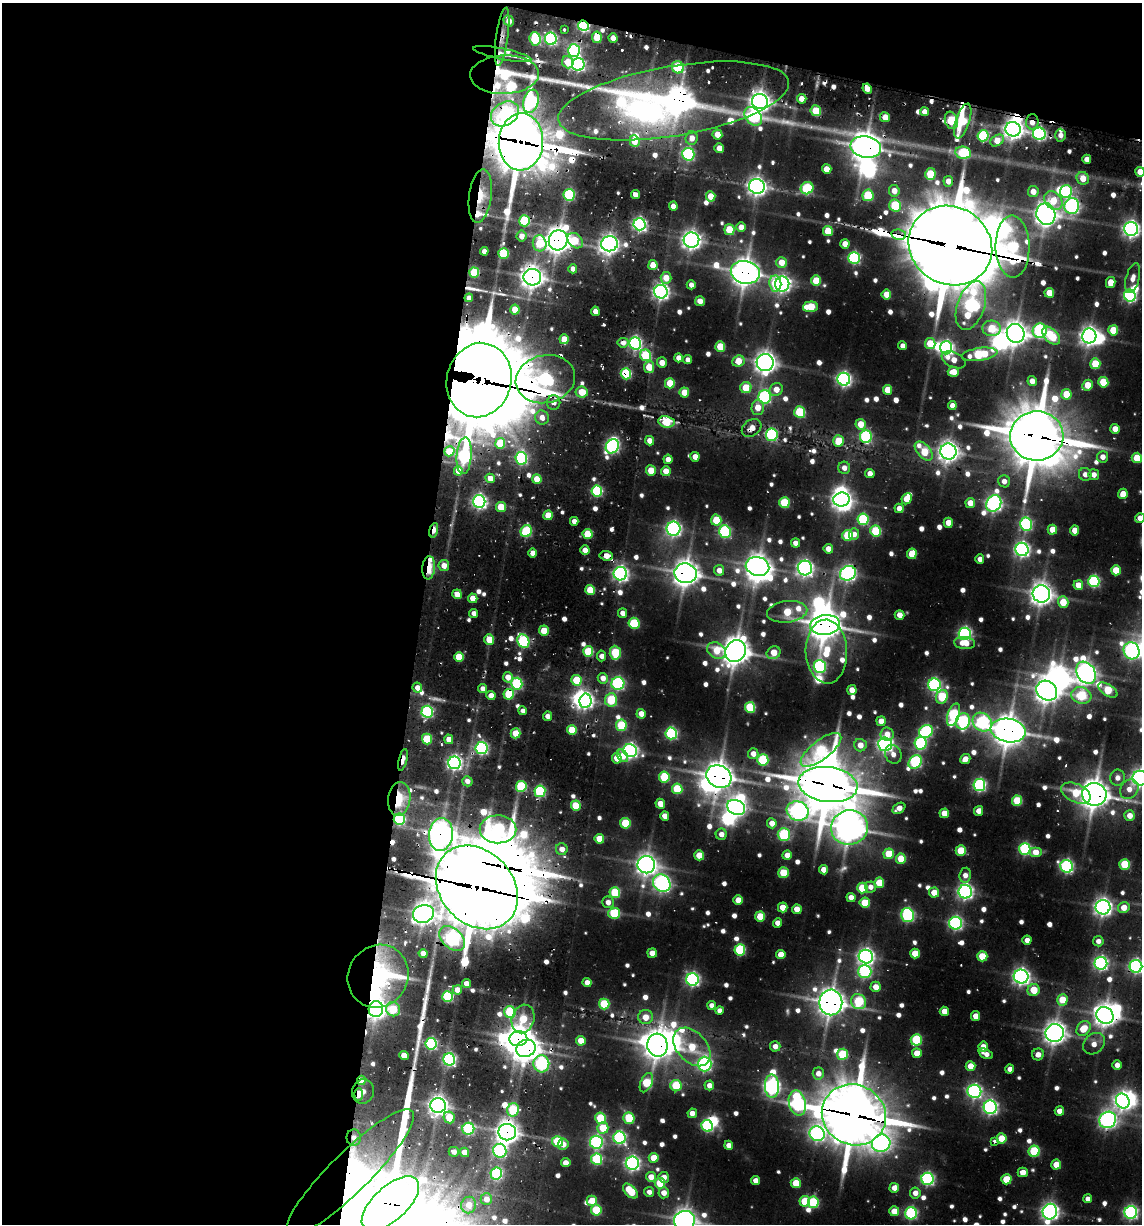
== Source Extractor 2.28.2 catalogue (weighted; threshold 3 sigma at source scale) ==
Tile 1 of 4 x 4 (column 1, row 1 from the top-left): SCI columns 240-1379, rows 3745-4966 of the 5108 x 4966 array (HDU 1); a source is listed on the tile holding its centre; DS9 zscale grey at full resolution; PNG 1144 x 1226 px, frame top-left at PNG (2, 3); each listed source drawn as its Kron ellipse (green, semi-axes under 4 px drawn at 4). Shown black and unused: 40% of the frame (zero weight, under 2 of 3 exposures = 7% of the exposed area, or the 3 px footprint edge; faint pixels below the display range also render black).
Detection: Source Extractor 2.28.2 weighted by HDU 2 'WHT'; one run over the whole footprint, this tile lists its part. Background 0.105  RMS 0.0099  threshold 0.0445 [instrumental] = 3 sigma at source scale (4.5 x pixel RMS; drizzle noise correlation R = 1.50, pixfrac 1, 0.05/0.05 arcsec/px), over >= 5 px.
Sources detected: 893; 14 too faint to see at this stretch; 34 inside a brighter object's white glare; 18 cosmic-ray / hot-pixel residue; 1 long thin detection or spike segment (spike, bleed or trail) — neither listed nor drawn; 20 inside a brighter listed object's ellipse — not listed separately; of the other 806, all 500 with FLUX_AUTO >= 9.77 (the completeness limit of this list) listed and drawn (306 fainter detections not listed), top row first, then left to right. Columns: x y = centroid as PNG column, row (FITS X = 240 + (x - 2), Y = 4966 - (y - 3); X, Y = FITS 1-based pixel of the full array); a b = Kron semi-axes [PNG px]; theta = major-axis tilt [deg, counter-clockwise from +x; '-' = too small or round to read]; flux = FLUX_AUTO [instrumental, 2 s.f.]
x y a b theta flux
509 21 6 5 - 17
583 26 5 5 - 300
564 29 3 3 - 20
502 37 29 6 82 15
597 37 6 5 - 55
613 38 4 4 - 14
535 39 7 5 -86 120
551 39 6 6 - 290
574 51 6 6 - 260
502 54 29 5 -11 18
568 62 6 5 - 31
578 64 6 6 - 350
678 67 6 6 - 120
504 75 34 19 2 170
867 89 5 4 - 18
802 99 4 4 - 23
531 101 12 7 73 220
674 101 117 35 10 2300
760 101 8 7 - 1200
816 111 5 5 - 53
924 112 4 4 - 13
505 114 15 11 33 170
753 116 11 7 -50 190
885 117 5 5 - 25
951 120 9 6 -73 110
963 121 18 7 72 69
1032 122 8 6 88 18
1013 129 8 7 - 1100
717 134 5 5 - 25
1039 134 6 6 - 340
1061 135 6 5 - 11
983 136 5 5 - 160
692 138 7 6 - 18
997 140 7 5 33 29
634 141 6 5 - 33
521 142 28 22 87 5400
866 147 15 10 -11 2100
719 148 5 4 - 20
963 153 8 6 -10 120
688 154 6 6 - 250
1087 159 4 4 - 16
827 169 5 5 - 25
1140 172 5 5 - 28
930 174 6 5 - 65
1083 178 6 6 - 25
948 181 5 5 - 15
757 187 8 7 - 890
807 188 6 6 - 130
894 191 6 5 - 18
1033 191 5 5 - 18
1066 191 6 6 - 170
569 195 6 5 - 160
635 195 4 4 - 13
868 195 6 5 - 100
480 196 27 11 83 37
711 196 5 4 - 33
1053 201 10 8 -46 35
673 206 4 4 - 13
895 206 6 5 - 110
1072 206 8 7 - 450
1046 214 11 9 -78 1300
524 221 5 5 - 110
640 224 6 6 - 450
741 227 5 4 - 19
1131 229 7 7 - 710
729 230 5 5 - 63
828 231 5 5 - 48
899 235 7 5 -10 270
521 236 5 5 - 13
558 240 10 9 - 1600
691 240 8 7 - 930
575 241 9 6 -43 38
540 243 8 7 - 66
609 244 8 7 - 820
845 244 5 4 - 18
950 246 43 38 -31 11000
1013 247 31 17 -89 300
484 251 4 4 - 13
504 253 5 5 - 71
854 258 6 5 - 250
781 262 5 5 - 26
653 265 5 4 - 31
573 269 4 4 - 10
745 272 15 11 -13 1800
474 273 5 5 - 86
532 277 9 8 - 1300
666 278 6 5 - 23
1133 278 15 6 75 13
816 281 5 5 - 53
1111 282 6 4 78 24
775 284 8 6 -83 50
782 284 7 7 - 630
691 285 4 4 - 11
661 292 7 6 - 650
1049 293 5 5 - 33
886 294 5 5 - 31
1130 296 6 5 - 320
469 298 4 4 - 9.9
700 301 5 5 - 15
971 306 25 13 71 430
810 307 7 5 4 66
515 310 5 4 - 39
595 311 4 4 - 15
992 328 9 8 - 53
1113 330 5 5 - 48
1040 331 7 7 - 240
1016 333 9 9 - 1400
1051 336 11 6 -45 76
1089 336 7 7 - 900
564 339 5 4 - 31
623 343 5 5 - 10
635 343 6 6 - 390
930 344 5 5 - 52
902 346 4 4 - 9.9
720 347 5 5 - 53
946 348 6 6 - 450
980 354 18 6 8 130
646 355 6 5 - 110
678 358 4 4 - 14
687 360 4 4 - 9.9
954 360 13 7 -24 19
738 361 6 5 - 32
765 362 8 8 - 1200
662 363 5 5 - 17
1095 364 5 5 - 61
649 367 6 5 - 34
953 372 5 5 - 24
626 374 5 5 - 120
545 379 30 24 13 390
844 379 6 6 - 470
479 380 37 32 76 14000
1032 381 5 4 - 14
1103 382 5 5 - 60
670 383 5 5 - 40
1087 385 5 5 - 33
746 388 5 5 - 46
776 389 7 6 - 17
887 390 5 4 - 31
582 392 6 5 - 34
684 392 5 5 - 32
1066 394 5 5 - 42
765 397 7 6 - 270
554 403 7 6 - 13
952 405 4 4 - 13
758 408 7 6 - 22
800 412 6 5 - 100
542 417 7 6 - 14
667 422 8 6 -10 62
861 424 5 5 - 30
752 428 11 8 38 15
1115 429 5 4 - 19
772 435 6 6 - 180
866 436 6 6 - 200
1037 436 27 24 2 5600
650 441 5 4 - 17
838 441 5 5 - 51
500 443 5 5 - 62
612 446 7 6 - 340
449 451 5 5 - 35
924 451 11 6 -47 58
948 451 8 8 - 1100
464 456 18 7 86 310
695 457 5 4 - 17
1103 457 5 5 - 13
521 458 6 5 - 260
1137 458 5 5 - 49
668 459 5 4 - 14
844 468 6 6 - 12
651 470 5 5 - 29
458 471 4 4 - 22
666 471 5 5 - 22
870 473 4 4 - 12
1085 474 6 6 - 11
1094 475 5 5 - 13
490 478 5 4 - 19
537 479 5 4 - 31
1004 481 6 6 - 12
597 491 5 5 - 160
1123 494 5 5 - 22
907 499 6 5 - 27
841 500 8 7 - 900
479 501 6 6 - 500
784 503 5 5 - 89
970 503 5 4 - 19
994 504 8 7 - 630
501 507 5 5 - 44
899 508 4 4 - 12
548 515 5 4 - 33
1140 518 5 4 - 14
863 519 6 5 - 140
716 520 5 5 - 57
574 521 4 4 - 11
948 523 5 4 - 22
1026 524 6 6 - 250
673 529 7 7 - 520
434 530 7 4 74 40
1052 530 5 5 - 27
1075 530 5 4 - 22
526 531 6 5 - 150
725 531 6 6 - 210
876 531 5 5 - 97
588 534 5 5 - 58
854 534 6 5 - 10
848 535 5 5 - 87
795 543 4 4 - 12
828 549 5 4 - 16
1022 549 7 6 - 520
585 550 4 4 - 14
532 553 4 4 - 13
912 554 5 5 - 51
606 556 7 5 -6 20
980 559 4 4 - 11
444 566 5 5 - 17
757 566 12 9 -13 1400
429 568 12 6 84 40
805 568 7 7 - 620
719 570 5 5 - 14
1116 570 5 5 - 39
686 573 11 10 - 1600
848 573 8 7 - 580
620 574 7 6 - 540
1094 581 6 5 - 210
1078 585 5 4 - 23
590 590 5 5 - 51
457 594 5 4 - 27
1041 594 9 8 - 1300
473 598 5 4 - 20
1063 602 6 5 - 39
787 612 20 10 7 73
474 613 4 4 - 10
623 613 5 4 - 12
900 615 5 4 - 16
634 623 5 5 - 110
825 625 15 10 6 2300
544 631 5 5 - 39
965 634 6 6 - 340
489 640 5 5 - 38
523 641 7 5 -62 200
965 643 10 6 -6 22
717 650 10 7 -31 34
736 651 11 10 - 1800
1132 651 9 8 - 490
588 652 5 5 - 81
826 652 32 21 -88 85
615 653 7 5 -86 77
774 653 7 6 - 31
601 656 5 4 - 11
459 657 5 4 - 46
820 667 6 6 - 230
1086 673 12 9 -57 1100
508 677 5 5 - 20
603 678 5 5 - 15
576 680 5 5 - 57
618 683 6 6 - 300
517 684 6 5 - 180
934 685 6 6 - 320
417 688 5 5 - 14
483 689 4 4 - 13
852 690 5 4 - 19
1108 690 11 5 -32 66
1047 691 11 9 -37 1400
509 694 5 5 - 82
1081 695 10 8 -18 96
491 696 4 4 - 19
942 697 7 5 68 96
611 700 7 6 - 88
585 701 7 6 - 490
750 707 5 5 - 96
523 711 4 4 - 11
427 712 6 5 - 230
641 714 5 4 - 17
953 715 12 6 72 190
548 716 4 4 - 12
881 721 5 4 - 19
963 721 8 7 - 160
982 722 10 8 -40 260
621 725 5 5 - 95
572 730 5 5 - 52
1008 730 18 11 -10 2300
926 731 7 6 - 210
516 733 5 5 - 43
671 733 6 5 - 230
887 734 6 6 - 15
427 739 5 5 - 92
449 739 4 4 - 18
920 743 6 6 - 190
885 744 7 6 - 600
860 745 6 6 - 20
481 748 6 6 - 310
821 750 24 9 38 120
630 751 7 6 - 500
753 754 5 5 - 14
893 754 9 8 - 13
623 756 7 5 -59 21
617 758 5 5 - 29
965 759 5 4 - 16
403 760 11 3 76 20
763 760 5 5 - 130
915 762 7 6 - 210
454 763 6 6 - 500
719 776 13 11 -28 1900
664 777 5 5 - 91
1118 778 8 7 - 11
1140 778 7 7 - 710
467 781 5 5 - 9.8
828 785 30 17 -7 5100
979 785 6 6 - 320
521 786 5 5 - 130
677 789 5 5 - 80
1129 789 10 8 51 15
540 791 6 5 - 180
1076 793 15 9 -24 41
1094 794 12 11 - 2100
399 799 17 11 83 50
1017 801 5 5 - 80
660 804 5 4 - 23
576 806 5 5 - 69
736 807 9 7 -25 860
899 808 7 5 34 16
798 811 11 9 -19 680
978 811 5 4 - 16
944 813 5 5 - 32
665 816 4 4 - 17
1130 816 5 5 - 17
399 819 6 5 - 180
625 823 5 5 - 81
772 823 5 5 - 16
849 827 18 17 - 2000
498 829 18 14 -2 280
441 834 16 12 85 1500
721 834 5 5 - 13
784 835 6 6 - 140
599 839 5 5 - 33
562 849 6 6 - 15
1025 849 6 5 - 210
961 851 5 5 - 54
1036 852 6 5 - 21
889 854 5 5 - 55
699 855 5 5 - 35
787 855 5 4 - 18
901 859 5 5 - 52
1125 864 5 5 - 71
646 865 8 8 - 1100
1067 866 6 6 - 320
824 870 5 4 - 17
783 873 5 5 - 50
965 875 7 6 - 12
662 883 9 8 - 590
879 883 5 5 - 44
477 887 46 36 -47 9500
870 887 5 5 - 11
862 888 5 5 - 75
934 892 5 5 - 25
965 892 7 7 - 540
615 893 5 5 - 89
851 897 4 4 - 14
738 900 5 5 - 30
608 902 6 5 - 12
865 903 5 5 - 54
783 907 5 5 - 28
1103 907 7 7 - 770
1124 907 6 5 - 22
797 909 5 4 - 22
614 913 5 5 - 95
423 914 10 8 15 1200
908 915 7 6 - 270
760 916 5 5 - 49
778 923 5 4 - 15
956 923 6 6 - 350
452 938 15 10 -43 510
1027 940 4 4 - 12
1098 941 5 5 - 10
740 950 5 5 - 140
423 953 4 4 - 18
652 953 5 4 - 17
915 953 5 5 - 38
781 955 5 4 - 27
982 956 5 5 - 52
866 957 7 7 - 640
1101 963 6 6 - 410
1136 966 6 6 - 420
865 971 7 6 - 240
378 976 32 29 56 320
1021 977 7 7 - 730
693 980 6 6 - 390
587 983 4 4 - 13
466 984 4 4 - 16
876 987 5 5 - 19
457 990 4 4 - 17
1034 990 6 6 - 49
448 996 5 5 - 160
1062 1000 6 5 - 40
831 1002 13 11 -90 1900
858 1002 8 7 - 120
604 1004 5 5 - 90
712 1005 4 4 - 11
376 1009 8 7 - 860
393 1009 7 6 - 49
720 1011 4 4 - 10
944 1011 4 4 - 21
510 1012 6 5 - 120
1105 1015 9 8 - 1300
976 1016 5 4 - 20
646 1017 7 7 - 20
523 1019 14 11 75 60
1083 1029 8 6 49 37
1055 1033 9 9 - 1300
518 1039 9 7 6 1600
916 1040 6 5 - 110
581 1041 5 4 - 29
431 1044 6 5 - 250
1094 1044 12 9 43 17
657 1045 11 10 - 1900
775 1046 5 5 - 11
692 1047 22 15 -48 61
983 1047 5 4 - 17
526 1048 10 8 25 1500
917 1053 5 5 - 28
842 1054 5 5 - 82
986 1054 7 4 -26 11
1038 1054 6 6 - 13
404 1055 4 4 - 24
449 1059 6 6 - 360
541 1064 8 8 - 260
705 1064 7 7 - 380
1117 1065 4 4 - 12
970 1066 5 5 - 26
1010 1069 4 4 - 11
818 1073 6 5 - 14
361 1080 4 4 - 26
646 1083 10 5 66 77
709 1085 5 5 - 14
676 1086 5 5 - 90
772 1086 11 7 -89 630
974 1091 7 6 - 430
363 1092 12 11 - 24
359 1094 6 3 86 31
1123 1101 8 6 -59 630
797 1103 13 8 -77 340
438 1105 8 7 - 960
990 1107 7 6 - 460
513 1110 7 6 - 100
1059 1111 5 4 - 14
692 1113 4 4 - 13
854 1115 32 30 -26 5800
449 1117 6 5 - 43
600 1118 5 5 - 80
629 1118 6 5 - 73
1108 1120 9 8 - 710
707 1126 6 5 - 220
603 1128 5 5 - 51
468 1129 6 6 - 180
507 1132 9 8 - 1400
817 1134 8 7 - 500
354 1138 8 7 - 9.8
620 1138 6 6 - 270
1001 1138 5 5 - 41
558 1141 5 5 - 100
994 1141 3 3 - 36
596 1142 6 6 - 300
881 1143 9 8 - 460
563 1144 5 5 - 12
729 1145 4 4 - 14
500 1151 7 6 - 240
1034 1151 5 5 - 110
454 1152 5 5 - 11
464 1152 5 4 - 23
654 1158 5 5 - 35
597 1159 6 5 - 130
566 1163 5 4 - 17
632 1163 6 6 - 470
1056 1165 5 5 - 27
1023 1172 5 5 - 20
350 1173 87 20 45 1400
496 1174 6 5 - 200
651 1177 5 5 - 18
664 1177 5 5 - 13
928 1179 6 6 - 320
1006 1179 5 5 - 48
756 1180 4 4 - 15
660 1183 5 5 - 62
796 1183 5 5 - 42
894 1188 5 4 - 17
630 1191 9 5 -46 71
649 1192 5 5 - 9.9
664 1193 5 5 - 16
915 1193 5 5 - 14
486 1199 6 5 - 16
1088 1199 4 4 - 11
592 1201 5 5 - 36
805 1201 5 5 - 59
813 1202 6 5 - 130
390 1204 35 17 42 4400
469 1205 8 7 - 20
596 1210 5 5 - 84
894 1211 5 5 - 26
1050 1212 8 7 - 740
1131 1212 6 6 - 360
911 1213 6 6 - 230
684 1220 11 9 12 1300
Overlapping masked pixels (flux is a lower limit): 75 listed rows (the first 20) at x y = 583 26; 502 37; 597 37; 502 54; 504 75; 867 89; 674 101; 505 114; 885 117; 951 120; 1032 122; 1013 129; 521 142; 866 147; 480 196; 524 221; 899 235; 558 240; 950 246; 1013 247
Isophote crosses this tile's border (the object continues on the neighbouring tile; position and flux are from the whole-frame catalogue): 9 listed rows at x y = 1140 172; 1131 229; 1140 518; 1132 651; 1140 778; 1136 966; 390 1204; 1050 1212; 684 1220